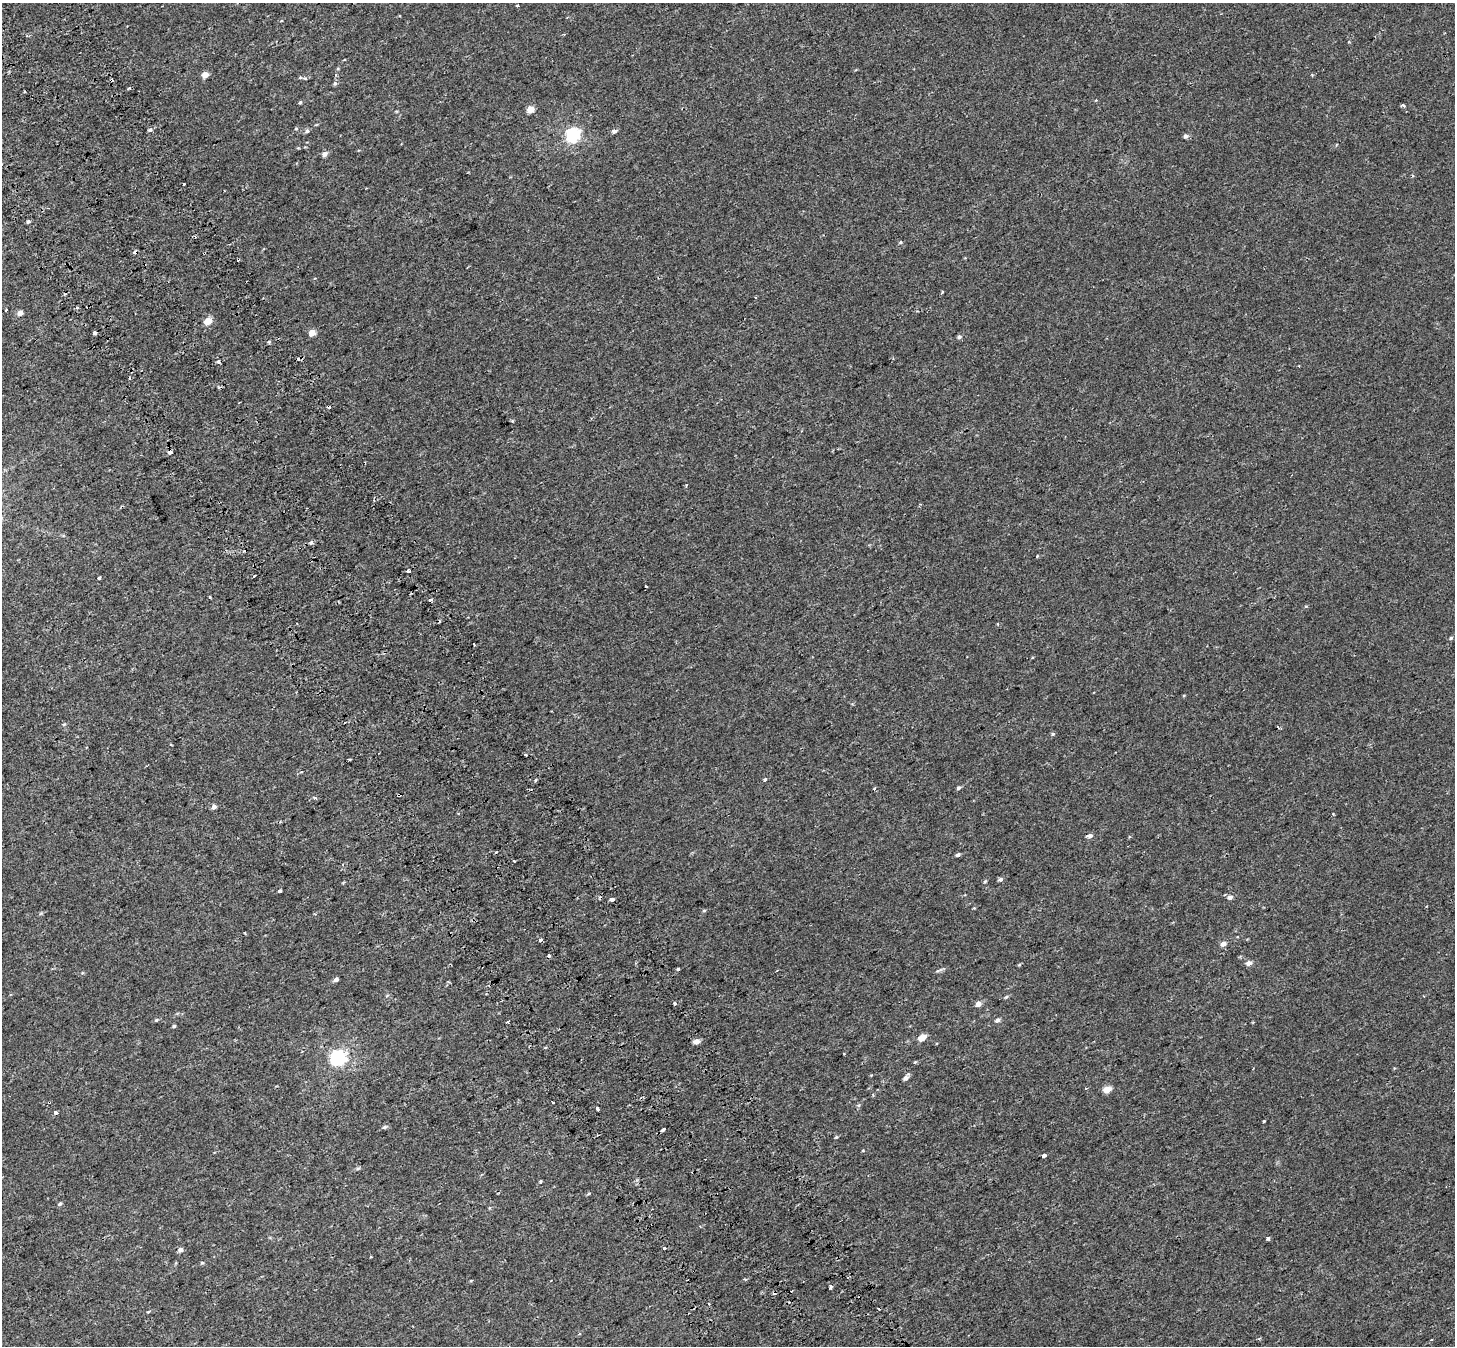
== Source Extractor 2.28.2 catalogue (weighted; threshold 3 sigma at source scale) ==
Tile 11 of 4 x 4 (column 3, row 3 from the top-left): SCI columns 3000-4452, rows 1604-2947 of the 5984 x 5853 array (HDU 1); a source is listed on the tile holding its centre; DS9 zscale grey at full resolution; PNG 1457 x 1348 px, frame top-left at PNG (2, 3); no overlay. Shown black and unused: <1% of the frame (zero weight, under 2 of 3 exposures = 5% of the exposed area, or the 3 px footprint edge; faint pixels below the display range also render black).
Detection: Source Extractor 2.28.2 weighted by HDU 2 'WHT'; one run over the whole footprint, this tile lists its part. Background 0.00134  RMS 0.0026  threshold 0.0118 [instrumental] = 3 sigma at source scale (4.5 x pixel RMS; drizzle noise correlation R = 1.50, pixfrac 1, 0.0396/0.0396 arcsec/px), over >= 5 px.
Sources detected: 128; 23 cosmic-ray / hot-pixel residue — not listed; the other 105 listed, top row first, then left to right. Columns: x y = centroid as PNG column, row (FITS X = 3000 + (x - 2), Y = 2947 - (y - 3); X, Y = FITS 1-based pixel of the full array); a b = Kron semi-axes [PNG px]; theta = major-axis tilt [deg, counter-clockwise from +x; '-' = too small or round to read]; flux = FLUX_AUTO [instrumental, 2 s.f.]
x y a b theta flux
517 5 3 3 - 0.78
344 60 4 3 - 0.16
205 75 4 4 - 2.9
300 78 6 4 1 0.29
335 83 6 5 - 0.41
300 102 5 4 - 0.26
1403 105 4 3 - 0.49
530 109 5 4 - 3.8
296 129 5 4 - 0.23
150 130 5 4 - 0.39
307 131 5 5 - 0.48
614 131 6 4 10 0.74
572 135 6 6 - 47
1186 136 5 5 - 0.72
324 154 5 4 - 1.3
184 184 3 3 - 0.5
28 221 5 4 - 0.44
900 242 5 4 - 0.29
204 253 3 2 - 0.38
315 278 3 3 - 0.22
942 292 3 2 - 0.34
77 308 3 3 - 0.62
6 310 3 3 - 2.4
20 313 4 4 - 1.7
208 321 5 4 - 4.7
95 333 3 3 - 1.3
312 333 5 4 - 3.9
959 337 6 5 - 0.55
218 361 5 4 - 0.65
512 421 5 3 - 0.24
170 452 4 3 - 2.2
311 543 4 3 - 3.7
1037 556 3 3 - 0.38
408 570 4 3 - 0.57
254 576 4 3 - 1.8
99 578 3 3 - 0.6
646 586 3 3 - 1
209 597 3 3 - 0.86
1451 638 5 4 - 0.32
474 644 3 3 - 0.74
64 724 5 4 - 0.29
1278 728 3 2 - 0.38
1053 734 5 5 - 0.37
171 744 3 2 - 0.27
526 755 3 3 - 0.74
350 760 4 2 - 0.33
765 780 3 3 - 1.7
959 788 5 4 - 0.47
874 789 4 3 - 0.44
314 798 3 3 - 0.87
214 807 6 4 37 0.77
1333 814 4 3 - 0.2
1090 836 6 5 - 0.91
958 855 5 4 - 0.57
514 861 3 2 - 0.27
1001 879 6 5 - 0.53
985 881 5 4 - 0.27
280 891 3 3 - 1.4
1230 897 6 5 - 0.89
612 899 4 3 - 1.9
704 910 5 3 - 0.29
541 940 3 3 - 1.6
1223 944 5 5 - 1.3
1249 963 5 4 - 1.7
1019 965 5 3 - 0.26
678 969 3 3 - 0.61
777 970 3 2 - 0.32
336 980 5 4 - 0.91
387 995 6 3 21 0.26
1006 997 6 4 30 0.37
674 1003 3 3 - 1.8
978 1004 5 5 - 1.3
156 1020 5 4 - 0.33
998 1020 6 4 31 0.76
507 1022 4 3 - 2
174 1026 4 3 - 0.33
922 1038 7 5 28 2.8
696 1041 5 4 - 1.9
844 1054 3 2 - 0.2
338 1057 6 6 - 68
915 1062 4 3 - 0.22
906 1078 7 5 45 1
1107 1089 5 4 - 3.9
49 1102 3 3 - 0.9
553 1103 3 3 - 0.58
859 1105 6 4 71 0.33
597 1109 3 3 - 4.3
56 1112 3 3 - 1.3
1264 1121 3 3 - 0.75
384 1127 6 5 - 0.46
662 1130 4 3 - 2.4
836 1137 5 4 - 0.27
1044 1156 4 3 - 1.5
358 1168 5 5 - 0.36
541 1181 3 3 - 0.35
60 1204 6 4 39 0.43
1268 1238 3 3 - 0.75
664 1248 3 3 - 0.8
180 1250 5 5 - 0.91
371 1257 3 3 - 0.93
202 1263 5 4 - 0.31
471 1281 5 3 - 0.19
830 1287 4 3 - 0.44
148 1312 5 3 - 0.21
1431 1339 3 3 - 0.31
Overlapping masked pixels (flux is a lower limit): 3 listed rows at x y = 204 253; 170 452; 49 1102